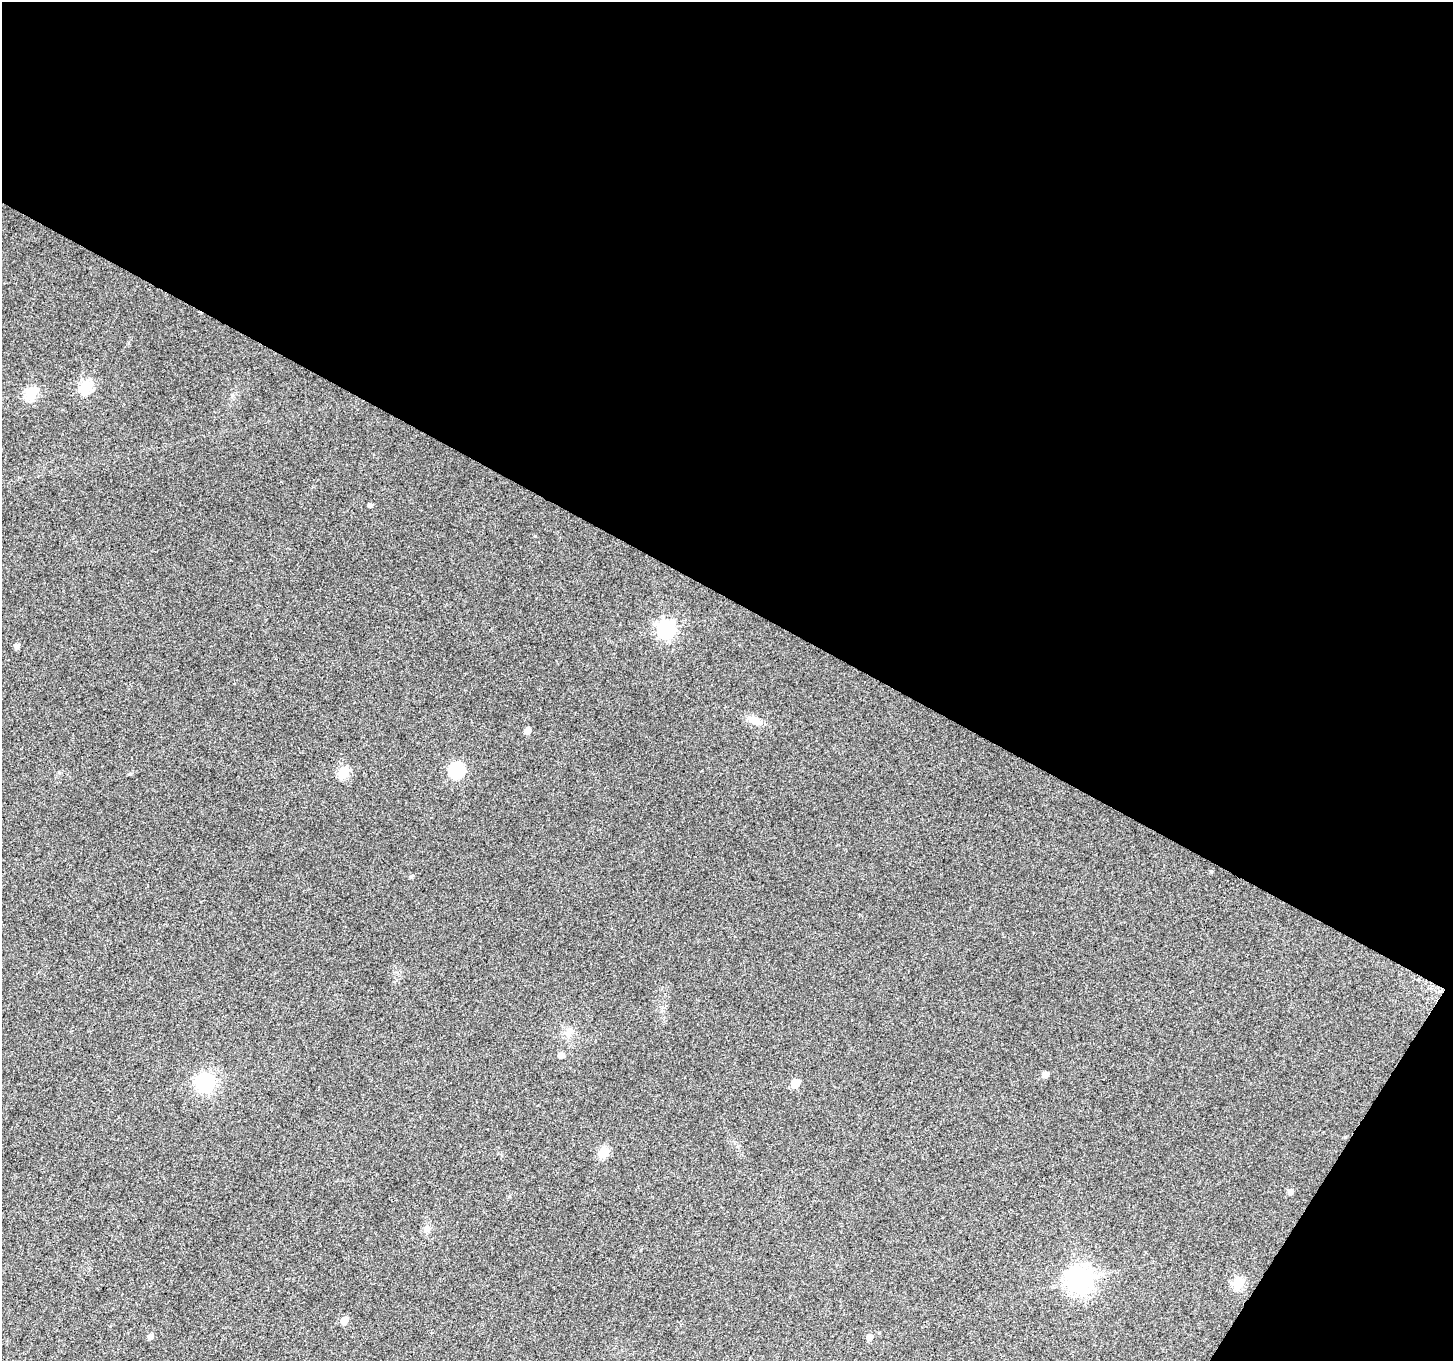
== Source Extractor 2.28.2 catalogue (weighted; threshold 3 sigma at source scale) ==
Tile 2 of 2 x 2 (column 2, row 1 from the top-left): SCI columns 1453-2903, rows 1481-2839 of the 2904 x 2941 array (HDU 1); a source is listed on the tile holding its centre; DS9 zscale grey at full resolution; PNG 1455 x 1363 px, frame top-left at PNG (2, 2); no overlay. Shown black and unused: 46% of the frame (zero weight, under 3 of 4 exposures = <1% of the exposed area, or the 3 px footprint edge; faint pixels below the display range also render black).
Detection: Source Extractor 2.28.2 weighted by HDU 2 'WHT'; one run over the whole footprint, this tile lists its part. Background 0.0867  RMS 0.012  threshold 0.0554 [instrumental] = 3 sigma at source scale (4.5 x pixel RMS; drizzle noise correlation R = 1.50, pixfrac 1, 0.0396/0.0396 arcsec/px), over >= 5 px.
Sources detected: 26; all 26 listed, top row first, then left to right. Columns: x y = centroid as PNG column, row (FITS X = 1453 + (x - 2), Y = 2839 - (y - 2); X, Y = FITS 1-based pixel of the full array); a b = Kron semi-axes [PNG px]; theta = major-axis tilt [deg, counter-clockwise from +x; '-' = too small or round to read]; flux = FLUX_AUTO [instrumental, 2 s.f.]
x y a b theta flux
86 387 7 6 - 120
31 393 6 6 - 110
370 505 4 4 - 3.5
666 629 8 7 - 370
17 646 6 5 - 4.3
755 720 16 8 -25 14
527 731 5 5 - 10
456 770 7 6 - 190
343 772 6 5 - 79
130 774 5 4 - 1.4
1211 871 5 4 - 1.4
411 877 5 4 - 2.2
568 1033 9 7 -88 5.7
561 1055 5 5 - 6
1045 1075 5 5 - 6.3
205 1082 7 7 - 360
795 1083 6 5 - 34
1345 1137 4 4 - 1.1
604 1152 6 5 - 57
1290 1192 5 5 - 5.3
427 1228 9 8 - 5.3
1079 1279 9 8 - 1100
1238 1283 6 6 - 82
344 1320 6 5 - 13
150 1336 6 5 - 4.6
869 1337 6 5 - 7
Unlisted compact peaks at least as high as the median listed source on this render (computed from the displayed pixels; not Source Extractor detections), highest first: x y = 535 536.